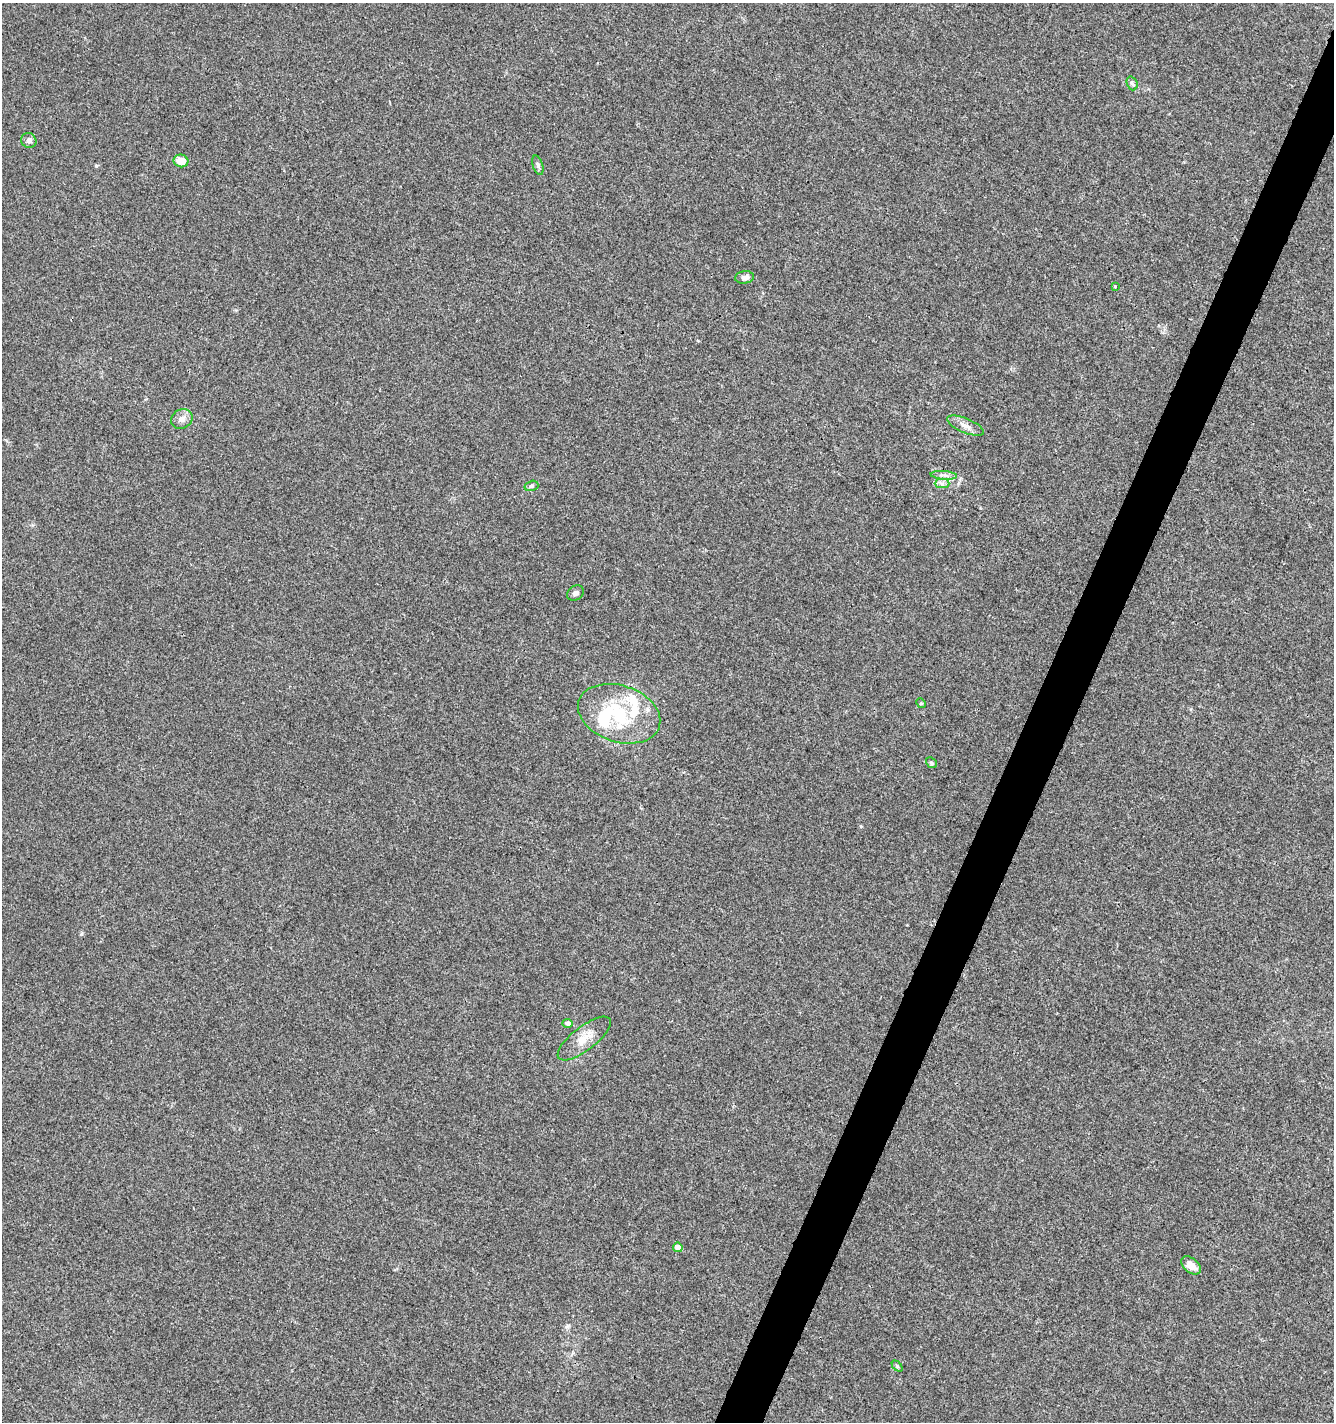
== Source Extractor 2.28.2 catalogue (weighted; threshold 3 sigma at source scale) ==
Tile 10 of 4 x 4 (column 2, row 3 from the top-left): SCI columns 1536-2867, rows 1429-2848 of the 5801 x 5691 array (HDU 1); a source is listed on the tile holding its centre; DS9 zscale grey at full resolution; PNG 1336 x 1424 px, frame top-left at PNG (2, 3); each listed source drawn as its Kron ellipse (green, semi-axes under 4 px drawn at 4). Shown black and unused: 3% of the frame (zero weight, under 3 of 4 exposures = <1% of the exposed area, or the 3 px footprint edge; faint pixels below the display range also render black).
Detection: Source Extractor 2.28.2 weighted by HDU 2 'WHT'; one run over the whole footprint, this tile lists its part. Background 0.00456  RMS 0.0031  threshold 0.0139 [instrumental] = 3 sigma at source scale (4.5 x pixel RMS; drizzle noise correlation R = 1.50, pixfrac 1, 0.0396/0.0396 arcsec/px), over >= 5 px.
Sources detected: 24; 1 inside a brighter object's white glare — neither listed nor drawn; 3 inside a brighter listed object's ellipse — not listed separately; the other 20 listed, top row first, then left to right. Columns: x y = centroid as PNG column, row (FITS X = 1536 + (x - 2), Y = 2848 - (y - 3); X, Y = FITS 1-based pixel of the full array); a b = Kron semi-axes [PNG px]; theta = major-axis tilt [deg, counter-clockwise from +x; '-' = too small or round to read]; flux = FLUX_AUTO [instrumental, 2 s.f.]
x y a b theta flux
1132 83 7 5 -70 0.68
29 141 8 7 - 1.1
181 161 7 6 - 3.7
538 165 10 5 -72 0.76
745 277 9 6 7 1.4
1115 286 4 3 - 0.27
182 419 11 9 30 1.9
965 426 20 7 -23 2.3
944 475 13 3 -4 1.1
942 483 7 5 0 0.88
531 486 7 5 16 0.66
575 593 9 7 35 0.97
921 703 5 4 - 0.32
619 714 42 28 -18 26
931 763 6 5 - 0.5
568 1023 5 4 - 1.3
584 1039 32 12 38 5.1
678 1247 5 4 - 2.3
1191 1265 11 7 -40 3
897 1366 6 4 -46 0.46
Unlisted compact peaks at least as high as the median listed source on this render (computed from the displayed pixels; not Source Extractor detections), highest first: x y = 96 166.